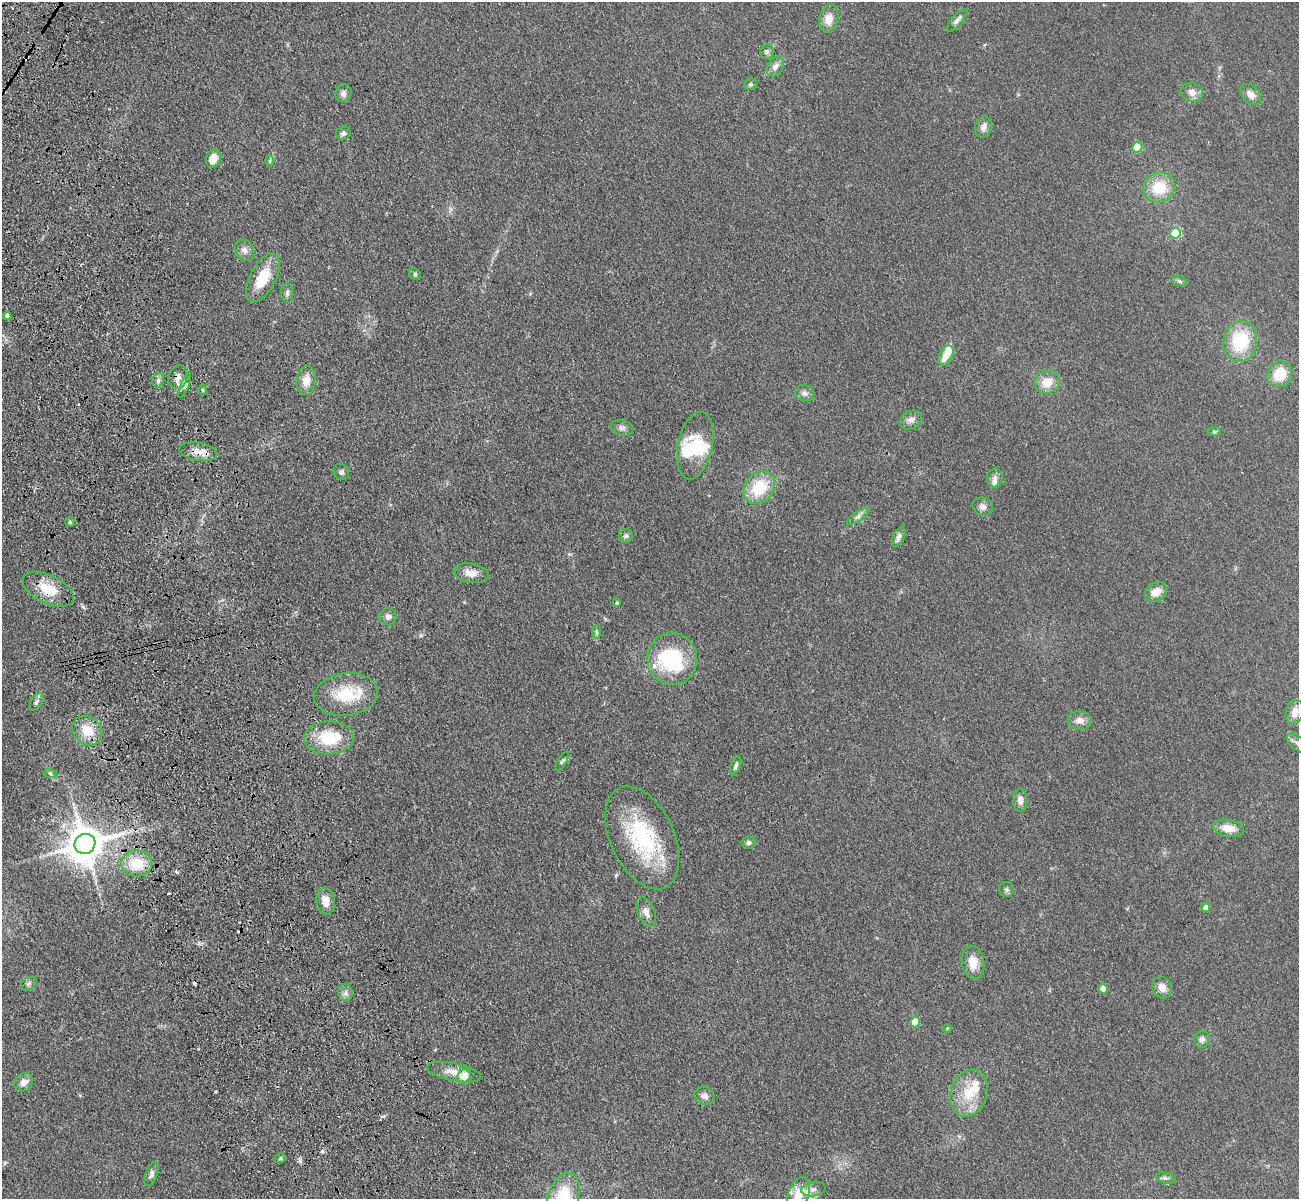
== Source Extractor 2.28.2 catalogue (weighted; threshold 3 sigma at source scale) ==
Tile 11 of 4 x 4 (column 3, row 3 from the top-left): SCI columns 2709-4005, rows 1505-2701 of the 5417 x 5283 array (HDU 1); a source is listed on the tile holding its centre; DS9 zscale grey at full resolution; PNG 1301 x 1201 px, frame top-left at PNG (2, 2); each listed source drawn as its Kron ellipse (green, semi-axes under 4 px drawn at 4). Shown black and unused: <1% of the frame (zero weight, under 3 of 4 exposures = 6% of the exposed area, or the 3 px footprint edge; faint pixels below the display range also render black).
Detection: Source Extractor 2.28.2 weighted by HDU 2 'WHT'; one run over the whole footprint, this tile lists its part. Background 0.0592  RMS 0.0062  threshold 0.0277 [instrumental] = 3 sigma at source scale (4.5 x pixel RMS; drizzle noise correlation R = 1.50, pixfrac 1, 0.05/0.05 arcsec/px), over >= 5 px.
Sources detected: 107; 2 inside a brighter object's white glare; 9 cosmic-ray / hot-pixel residue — neither listed nor drawn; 6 inside a brighter listed object's ellipse — not listed separately; the other 90 listed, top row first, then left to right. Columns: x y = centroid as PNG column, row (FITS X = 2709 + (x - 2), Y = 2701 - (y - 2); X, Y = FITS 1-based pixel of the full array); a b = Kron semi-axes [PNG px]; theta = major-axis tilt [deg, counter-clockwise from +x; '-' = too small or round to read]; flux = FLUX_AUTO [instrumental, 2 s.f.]
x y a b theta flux
829 19 14 9 76 7.3
957 20 14 5 49 2.5
767 52 7 7 - 1.6
775 66 10 7 57 3.5
750 84 6 6 - 1.2
1192 92 11 9 -19 4.6
343 93 9 8 - 2.6
1251 95 12 8 -49 4.5
984 127 11 8 73 3.7
343 133 7 6 - 1.8
1137 147 5 5 - 21
213 159 9 7 73 8.3
270 161 6 4 90 0.84
1159 188 16 14 29 18
1175 233 5 5 - 39
244 250 11 9 -57 3.5
415 274 6 5 - 0.97
263 278 26 13 62 18
1180 281 8 5 -21 1.2
287 293 10 6 90 2
7 316 4 4 - 2.1
1240 341 20 17 81 32
946 356 10 6 63 8.4
1280 374 13 12 - 15
178 377 12 9 70 4.6
158 380 7 6 - 1.8
306 380 14 9 84 7.1
1047 382 13 11 18 8.9
185 385 13 4 68 1.9
202 390 5 3 - 0.7
805 393 10 8 -25 2.4
911 420 12 8 29 3.2
622 428 11 7 -14 2.3
1214 432 7 4 -2 0.94
695 446 34 17 78 19
198 452 19 9 -10 6.9
341 472 8 7 - 1.9
995 478 9 8 - 2.6
759 488 18 14 49 24
983 507 10 9 - 2.9
858 516 13 4 33 2.1
70 522 5 5 - 0.76
626 536 7 6 - 1.7
899 537 11 5 66 2.9
471 573 17 10 -10 6.1
48 589 28 14 -25 17
1156 592 11 9 38 6.4
617 603 4 4 - 0.87
388 617 8 8 - 2.6
596 632 7 4 -89 1.1
672 659 26 25 - 49
346 695 32 21 8 27
36 702 10 5 56 1.8
1295 712 12 8 76 6.5
1080 721 12 9 -5 4.2
87 731 16 13 -42 13
329 738 25 16 2 26
1298 743 13 6 -39 2.5
562 761 11 4 58 1.2
736 766 10 4 69 1.6
50 773 7 4 -19 1.1
1020 800 11 7 -86 3.8
1229 828 16 8 -10 7.7
642 838 55 32 -65 64
749 843 7 6 - 1.8
85 844 10 10 - 1800
137 864 15 13 -4 18
1006 890 7 7 - 1.6
326 901 13 9 -80 7
1206 907 5 4 - 3.6
646 912 16 8 -68 4.6
973 962 17 11 -80 8.7
28 984 9 6 32 1.6
1162 987 11 9 -63 5.1
1103 989 5 4 - 9
346 993 8 7 - 2.4
915 1022 5 5 - 15
947 1028 5 3 - 0.54
1202 1039 8 7 - 2.6
454 1072 27 8 -12 7.7
464 1076 7 6 - 9.3
24 1082 10 8 39 3.9
969 1093 24 18 70 18
705 1096 10 8 -28 2.9
280 1158 6 4 47 0.97
151 1174 12 6 69 2.3
1166 1178 10 5 -14 1.5
813 1189 12 7 9 2.5
798 1195 19 10 72 11
563 1198 26 15 72 30
Overlapping masked pixels (flux is a lower limit): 4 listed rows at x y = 178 377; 198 452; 48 589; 85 844
Isophote crosses this tile's border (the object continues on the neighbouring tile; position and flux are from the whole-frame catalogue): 3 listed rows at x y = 1298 743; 798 1195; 563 1198